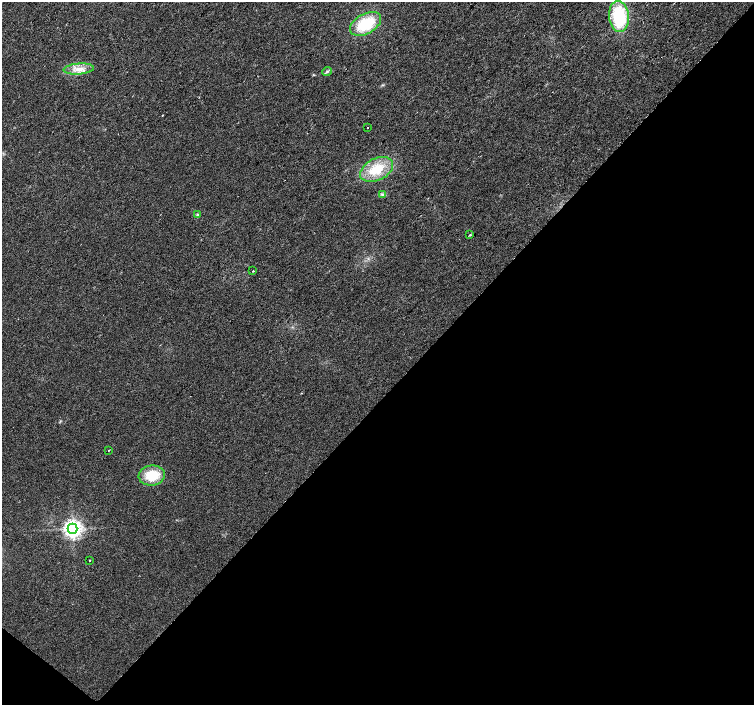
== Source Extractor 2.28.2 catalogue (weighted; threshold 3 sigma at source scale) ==
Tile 15 of 4 x 4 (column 3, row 4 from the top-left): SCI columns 3009-4511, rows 236-1641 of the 6013 x 6028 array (HDU 1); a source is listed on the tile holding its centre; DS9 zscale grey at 2 x 2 block average (1 PNG px = mean of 2 x 2 image px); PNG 756 x 707 px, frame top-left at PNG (2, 2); each listed source drawn as its Kron ellipse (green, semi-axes under 4 px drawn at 4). Shown black and unused: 44% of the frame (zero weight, under 2 of 3 exposures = <1% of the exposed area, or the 3 px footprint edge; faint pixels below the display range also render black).
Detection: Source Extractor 2.28.2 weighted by HDU 2 'WHT'; one run over the whole footprint, this tile lists its part. Background 0.0219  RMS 0.0061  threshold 0.0273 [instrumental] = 3 sigma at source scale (4.5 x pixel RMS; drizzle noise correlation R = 1.50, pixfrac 1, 0.0396/0.0396 arcsec/px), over >= 5 px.
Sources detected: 16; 2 cosmic-ray / hot-pixel residue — neither listed nor drawn; the other 14 listed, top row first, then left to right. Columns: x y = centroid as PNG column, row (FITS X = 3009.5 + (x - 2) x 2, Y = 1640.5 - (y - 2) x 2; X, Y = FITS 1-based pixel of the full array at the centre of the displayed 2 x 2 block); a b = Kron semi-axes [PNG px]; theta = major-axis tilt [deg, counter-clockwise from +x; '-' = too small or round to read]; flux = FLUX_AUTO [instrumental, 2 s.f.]
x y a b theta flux
619 16 15 10 -84 85
366 24 17 10 29 60
79 69 15 5 5 13
327 71 4 3 - 2.2
367 128 2 2 - 1.2
377 169 17 11 26 42
382 194 4 3 - 2.2
197 215 3 3 - 1.8
470 235 2 2 - 1.6
253 271 2 2 - 3
108 450 2 2 - 0.51
152 475 13 10 8 37
73 529 5 5 - 800
90 560 2 2 - 0.98
Diffuse or blended objects may show on this block-average render without a row.